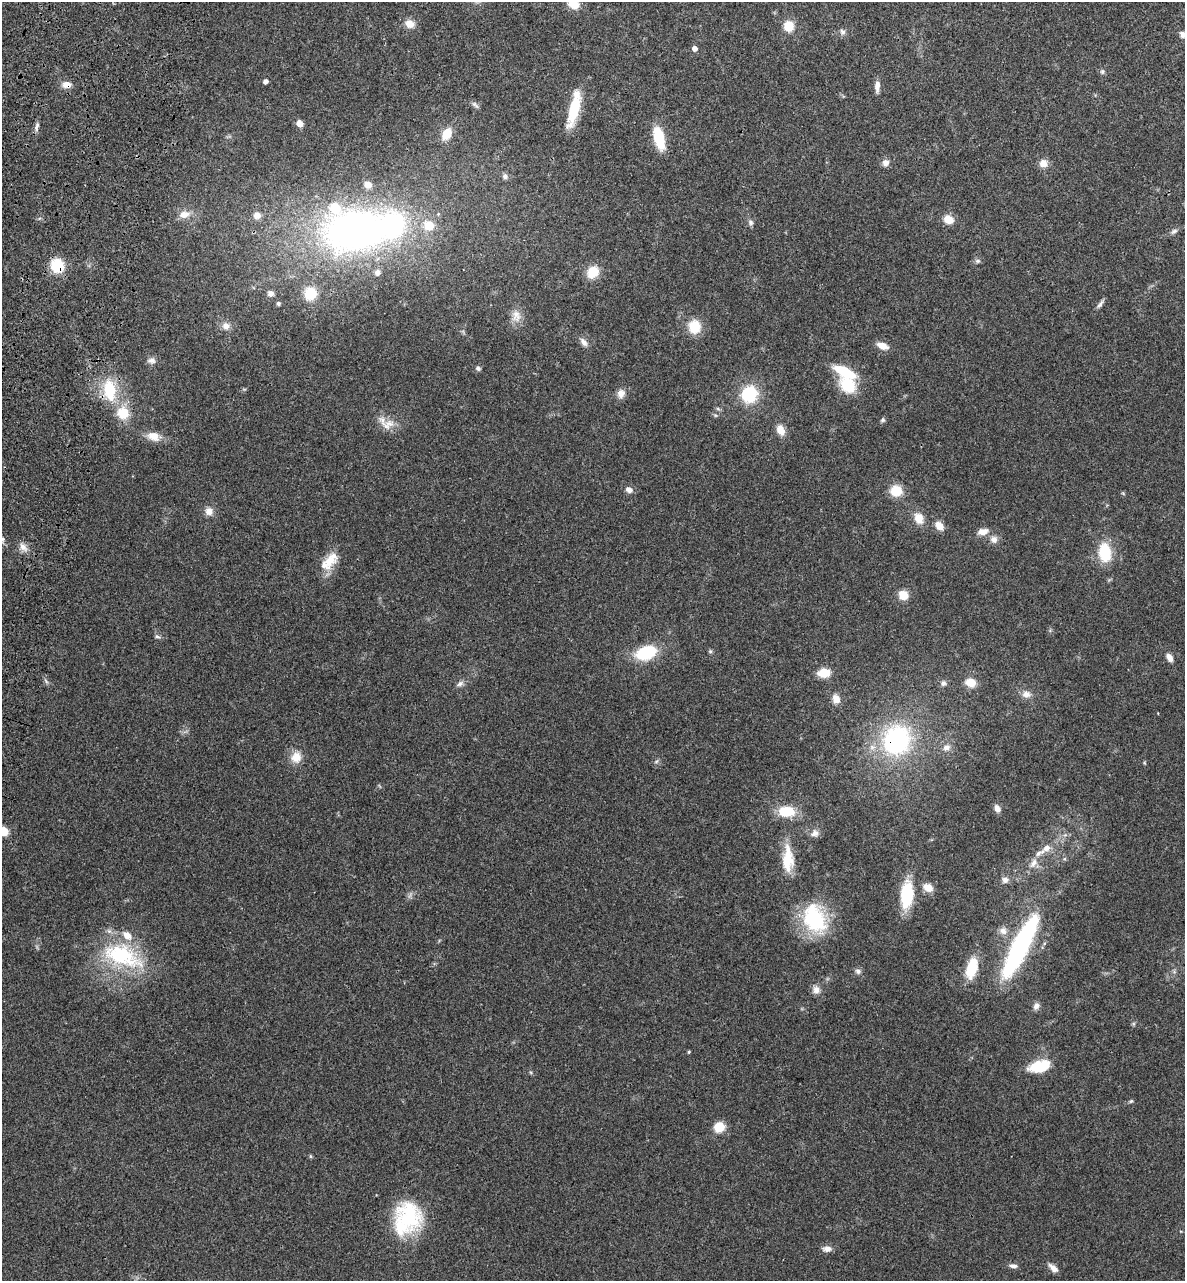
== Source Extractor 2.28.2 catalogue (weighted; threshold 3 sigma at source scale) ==
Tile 11 of 4 x 4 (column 3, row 3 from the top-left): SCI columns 2690-3872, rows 1470-2748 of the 5496 x 5492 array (HDU 1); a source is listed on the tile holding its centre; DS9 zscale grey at full resolution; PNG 1187 x 1283 px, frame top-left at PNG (2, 2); no overlay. Shown black and unused: <1% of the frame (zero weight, under 3 of 4 exposures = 13% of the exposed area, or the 3 px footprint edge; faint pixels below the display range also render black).
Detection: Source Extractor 2.28.2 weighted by HDU 2 'WHT'; one run over the whole footprint, this tile lists its part. Background 0.0647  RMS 0.0058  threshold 0.0259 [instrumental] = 3 sigma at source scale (4.5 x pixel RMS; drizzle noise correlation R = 1.50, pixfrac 1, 0.05/0.05 arcsec/px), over >= 5 px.
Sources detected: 109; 1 inside a brighter object's white glare — not listed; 7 inside a brighter listed object's ellipse — not listed separately; the other 101 listed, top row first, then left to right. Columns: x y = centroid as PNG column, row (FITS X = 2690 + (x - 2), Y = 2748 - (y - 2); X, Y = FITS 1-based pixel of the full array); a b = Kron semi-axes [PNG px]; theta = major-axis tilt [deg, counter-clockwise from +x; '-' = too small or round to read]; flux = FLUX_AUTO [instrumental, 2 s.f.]
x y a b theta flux
573 3 15 11 -45 8.4
410 24 12 10 -29 4.8
789 26 10 10 - 9.9
842 32 9 7 -62 1.8
1182 34 7 7 - 2.5
694 48 5 5 - 3.1
1102 71 7 6 - 1.2
265 81 4 4 - 2.4
66 85 11 7 -5 4.6
877 86 13 6 88 3.5
475 105 13 5 -47 1.5
574 109 43 10 76 19
299 123 7 6 - 3.4
37 126 14 5 80 1.9
446 134 12 8 57 9.9
659 138 20 9 -76 23
885 163 8 7 - 3.2
1043 163 10 9 - 4.6
505 176 8 7 - 1.9
184 214 16 9 12 5.6
257 215 11 10 - 3.7
948 219 10 8 -23 7.1
750 222 9 6 -60 1.6
357 230 79 50 7 260
1174 231 10 6 29 1.7
978 261 8 6 1 1.3
57 266 13 12 - 19
593 272 12 10 49 12
271 293 7 7 - 2.4
310 293 12 11 - 14
278 303 5 5 - 1
1100 304 14 5 56 1.8
516 316 19 12 -83 6
226 326 11 10 - 3.9
694 327 12 11 - 14
583 342 12 7 -54 2.9
882 346 12 7 -20 5.7
151 360 11 9 -6 2.6
478 368 7 6 - 1.3
845 372 22 9 -27 21
847 385 17 13 -40 19
109 390 23 14 -83 23
621 394 12 10 80 3.7
749 394 14 13 - 29
123 413 13 13 - 13
883 420 7 5 35 1
387 425 21 14 14 7.3
781 430 13 8 -69 5.7
153 436 18 12 -19 6.1
629 490 8 6 -26 3
896 491 12 11 - 10
209 511 10 10 - 4
919 518 14 11 -67 6.6
939 526 10 8 -50 5.2
983 531 12 7 11 4.7
994 539 10 9 - 3.3
23 547 14 8 -50 3.7
1105 552 16 11 -83 23
330 560 26 14 58 12
903 595 8 8 - 8.9
157 636 8 5 -28 1.2
710 651 6 4 -45 0.84
646 653 16 10 18 34
1169 657 9 6 -61 3.4
824 673 12 9 3 10
971 682 9 8 - 9.2
943 683 8 7 - 1.8
460 684 11 7 30 2.1
1026 694 12 9 -5 3.9
836 699 10 8 -76 4.8
896 740 29 26 68 78
946 748 11 8 29 3.2
296 757 13 12 - 7.3
656 762 6 4 20 0.87
997 808 9 6 -63 2.8
786 811 16 11 -5 17
3 831 10 9 - 8.1
815 833 10 10 - 3.2
1046 848 10 8 29 3.6
788 859 34 13 -89 16
1033 863 15 8 58 4.4
1005 880 8 8 - 2.4
928 888 10 8 -31 6
907 894 20 9 85 38
814 919 40 27 -69 40
1003 931 11 10 - 3.4
1020 947 55 12 64 140
122 956 58 28 -21 52
972 968 19 9 76 21
858 971 8 7 - 1.7
816 990 11 10 - 3.4
1036 1006 9 7 53 2.4
689 1052 4 3 - 0.64
1039 1066 22 11 15 19
1131 1101 6 4 42 0.75
719 1127 11 10 - 9.5
311 1156 5 4 - 0.79
408 1217 39 31 -70 41
827 1249 12 7 -1 3
1013 1266 11 6 -6 1.9
1053 1268 13 6 -45 3.2
Overlapping masked pixels (flux is a lower limit): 3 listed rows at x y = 66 85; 57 266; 896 740
Isophote crosses this tile's border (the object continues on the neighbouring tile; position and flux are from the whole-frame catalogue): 3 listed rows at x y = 573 3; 1182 34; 3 831